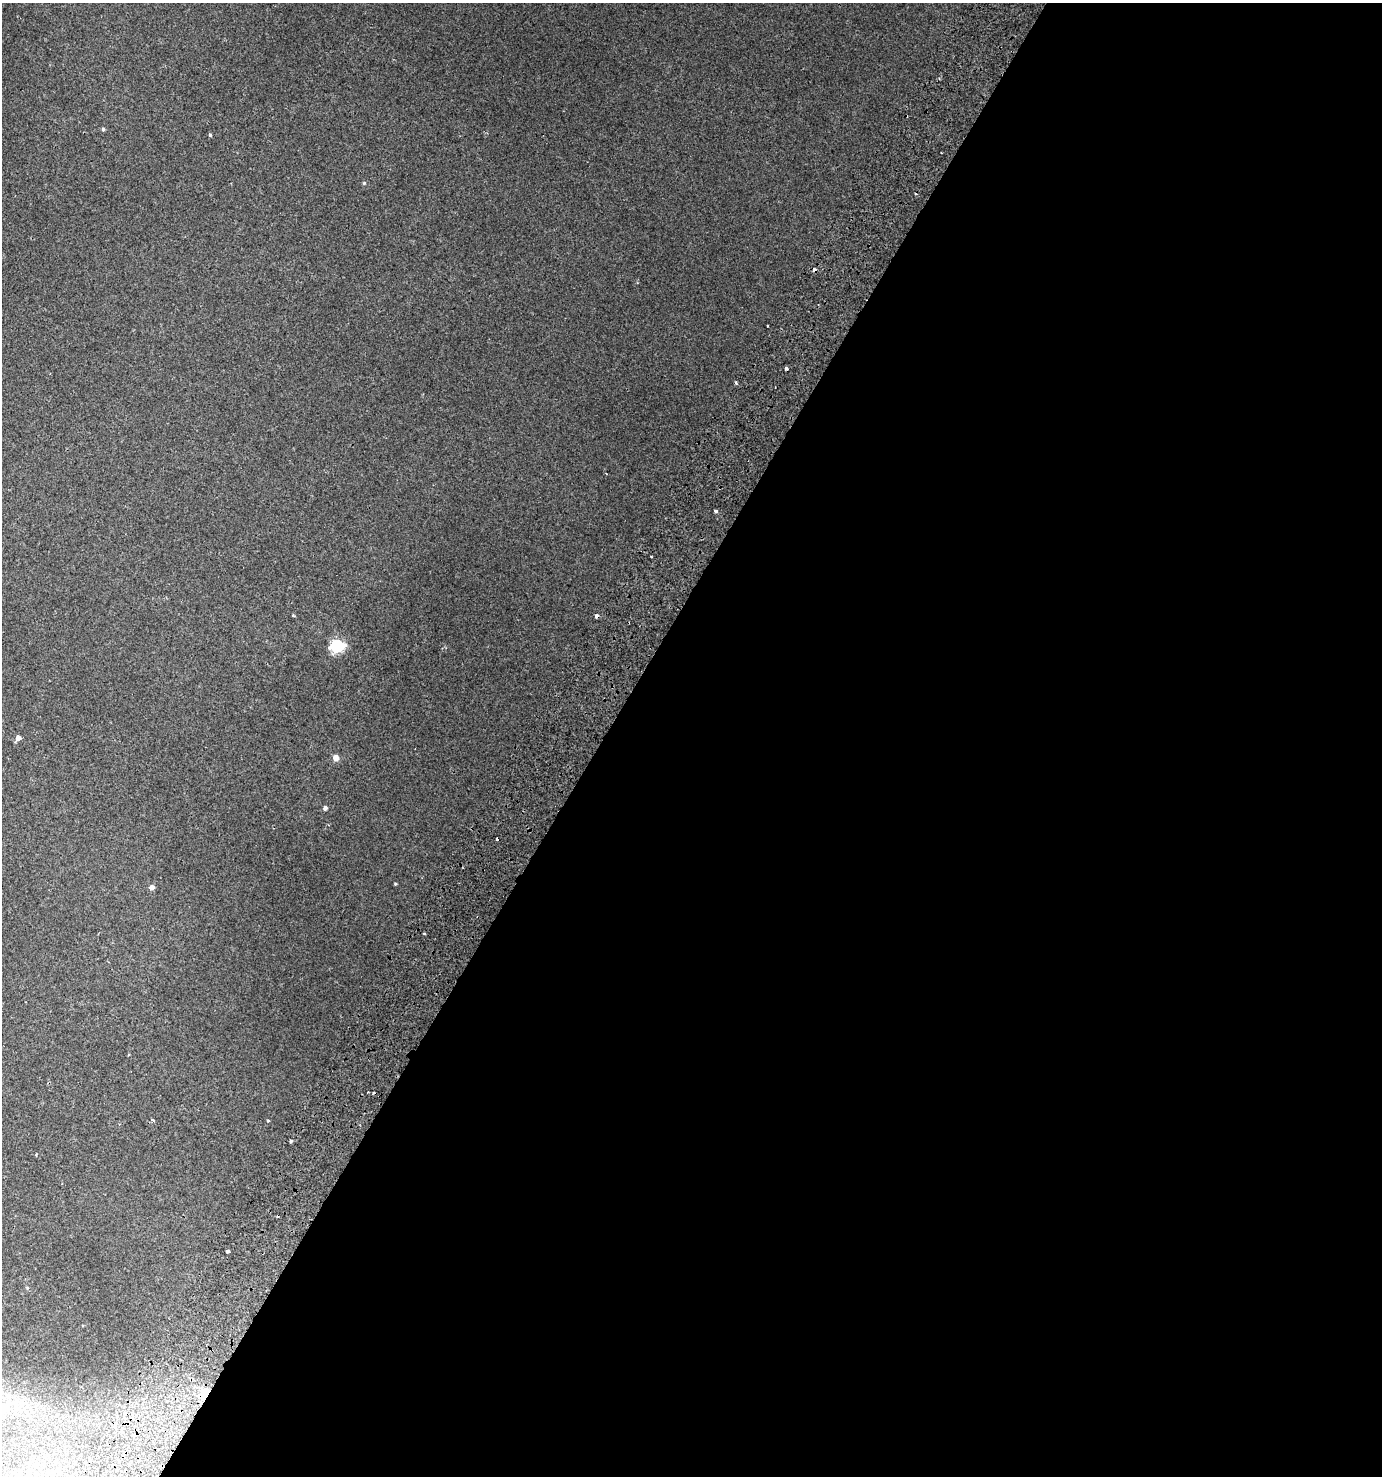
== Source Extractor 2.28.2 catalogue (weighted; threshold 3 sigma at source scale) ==
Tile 12 of 4 x 4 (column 4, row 3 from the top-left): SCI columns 4392-5771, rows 1526-2999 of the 6090 x 5992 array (HDU 1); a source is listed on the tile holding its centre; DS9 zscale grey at full resolution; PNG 1384 x 1478 px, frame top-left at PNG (2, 3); no overlay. Shown black and unused: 57% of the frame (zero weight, under 2 of 3 exposures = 4% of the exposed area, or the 3 px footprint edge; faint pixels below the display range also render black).
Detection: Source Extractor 2.28.2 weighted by HDU 2 'WHT'; one run over the whole footprint, this tile lists its part. Background 0.00663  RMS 0.0036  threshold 0.0161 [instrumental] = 3 sigma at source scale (4.5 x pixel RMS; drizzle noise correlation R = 1.50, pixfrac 1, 0.0396/0.0396 arcsec/px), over >= 5 px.
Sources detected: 29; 6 cosmic-ray / hot-pixel residue — not listed; the other 23 listed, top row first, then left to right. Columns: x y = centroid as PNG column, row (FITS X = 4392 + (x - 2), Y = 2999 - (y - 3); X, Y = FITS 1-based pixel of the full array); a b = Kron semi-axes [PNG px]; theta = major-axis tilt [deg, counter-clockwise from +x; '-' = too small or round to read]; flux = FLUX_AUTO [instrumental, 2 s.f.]
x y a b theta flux
103 129 4 3 - 0.56
210 135 3 3 - 1.3
364 183 5 5 - 0.41
786 368 3 3 - 1.9
736 382 6 3 -82 0.46
716 511 3 3 - 1.4
293 615 3 3 - 0.56
597 616 4 3 - 2.6
337 646 6 6 - 56
18 738 5 5 - 2.3
336 758 5 5 - 3.6
325 808 4 4 - 1.3
395 884 4 3 - 0.34
152 887 5 5 - 1.9
424 934 3 3 - 0.78
153 1120 5 3 - 0.66
268 1121 3 3 - 0.36
291 1141 4 3 - 0.49
36 1154 3 2 - 0.35
228 1252 3 3 - 1
27 1288 5 4 - 0.41
205 1394 6 4 54 26
99 1446 3 3 - 0.62
Overlapping masked pixels (flux is a lower limit): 2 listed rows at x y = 597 616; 205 1394